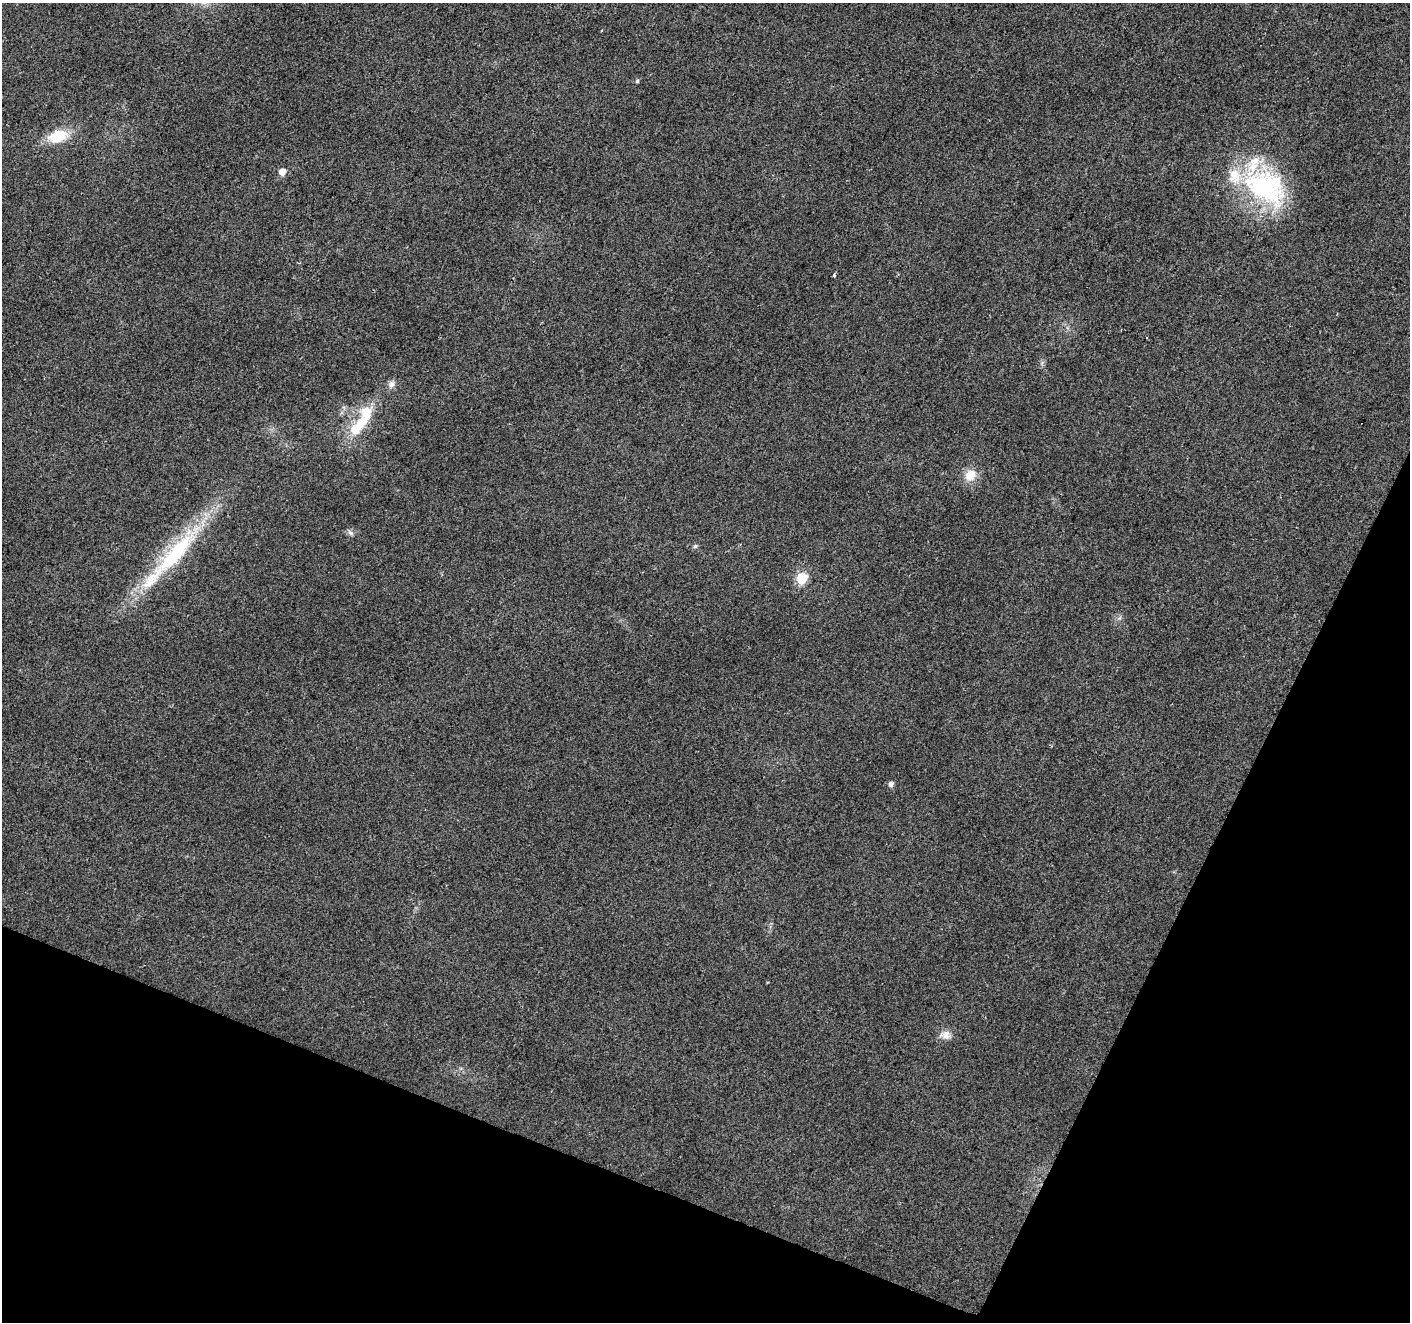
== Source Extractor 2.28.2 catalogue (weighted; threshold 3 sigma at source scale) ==
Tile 15 of 4 x 4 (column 3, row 4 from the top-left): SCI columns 2824-4231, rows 272-1591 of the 5639 x 5759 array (HDU 1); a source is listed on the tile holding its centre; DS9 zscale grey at full resolution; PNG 1412 x 1324 px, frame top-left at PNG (2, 3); no overlay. Shown black and unused: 21% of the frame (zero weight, under 2 of 3 exposures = <1% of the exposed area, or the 3 px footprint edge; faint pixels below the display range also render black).
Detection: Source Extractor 2.28.2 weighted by HDU 2 'WHT'; one run over the whole footprint, this tile lists its part. Background 0.0396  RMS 0.0086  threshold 0.0385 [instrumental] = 3 sigma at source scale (4.5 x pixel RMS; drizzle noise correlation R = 1.50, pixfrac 1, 0.0396/0.0396 arcsec/px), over >= 5 px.
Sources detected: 18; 1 cosmic-ray / hot-pixel residue — not listed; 3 inside a brighter listed object's ellipse — not listed separately; the other 14 listed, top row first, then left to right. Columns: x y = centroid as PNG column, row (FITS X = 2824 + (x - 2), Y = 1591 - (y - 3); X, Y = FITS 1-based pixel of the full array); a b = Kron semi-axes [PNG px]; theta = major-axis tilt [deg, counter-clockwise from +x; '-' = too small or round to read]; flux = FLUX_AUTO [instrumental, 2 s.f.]
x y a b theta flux
637 81 5 4 - 1.3
58 136 22 14 18 25
282 172 6 5 - 8.1
1266 187 62 42 -30 120
834 275 4 3 - 1.3
392 384 10 7 67 3.7
361 423 47 14 46 32
970 475 15 12 42 13
351 533 9 5 -36 2.3
695 546 5 5 - 1.6
175 553 86 20 49 92
802 578 6 6 - 64
891 784 5 5 - 3.4
945 1035 14 11 -9 6.8